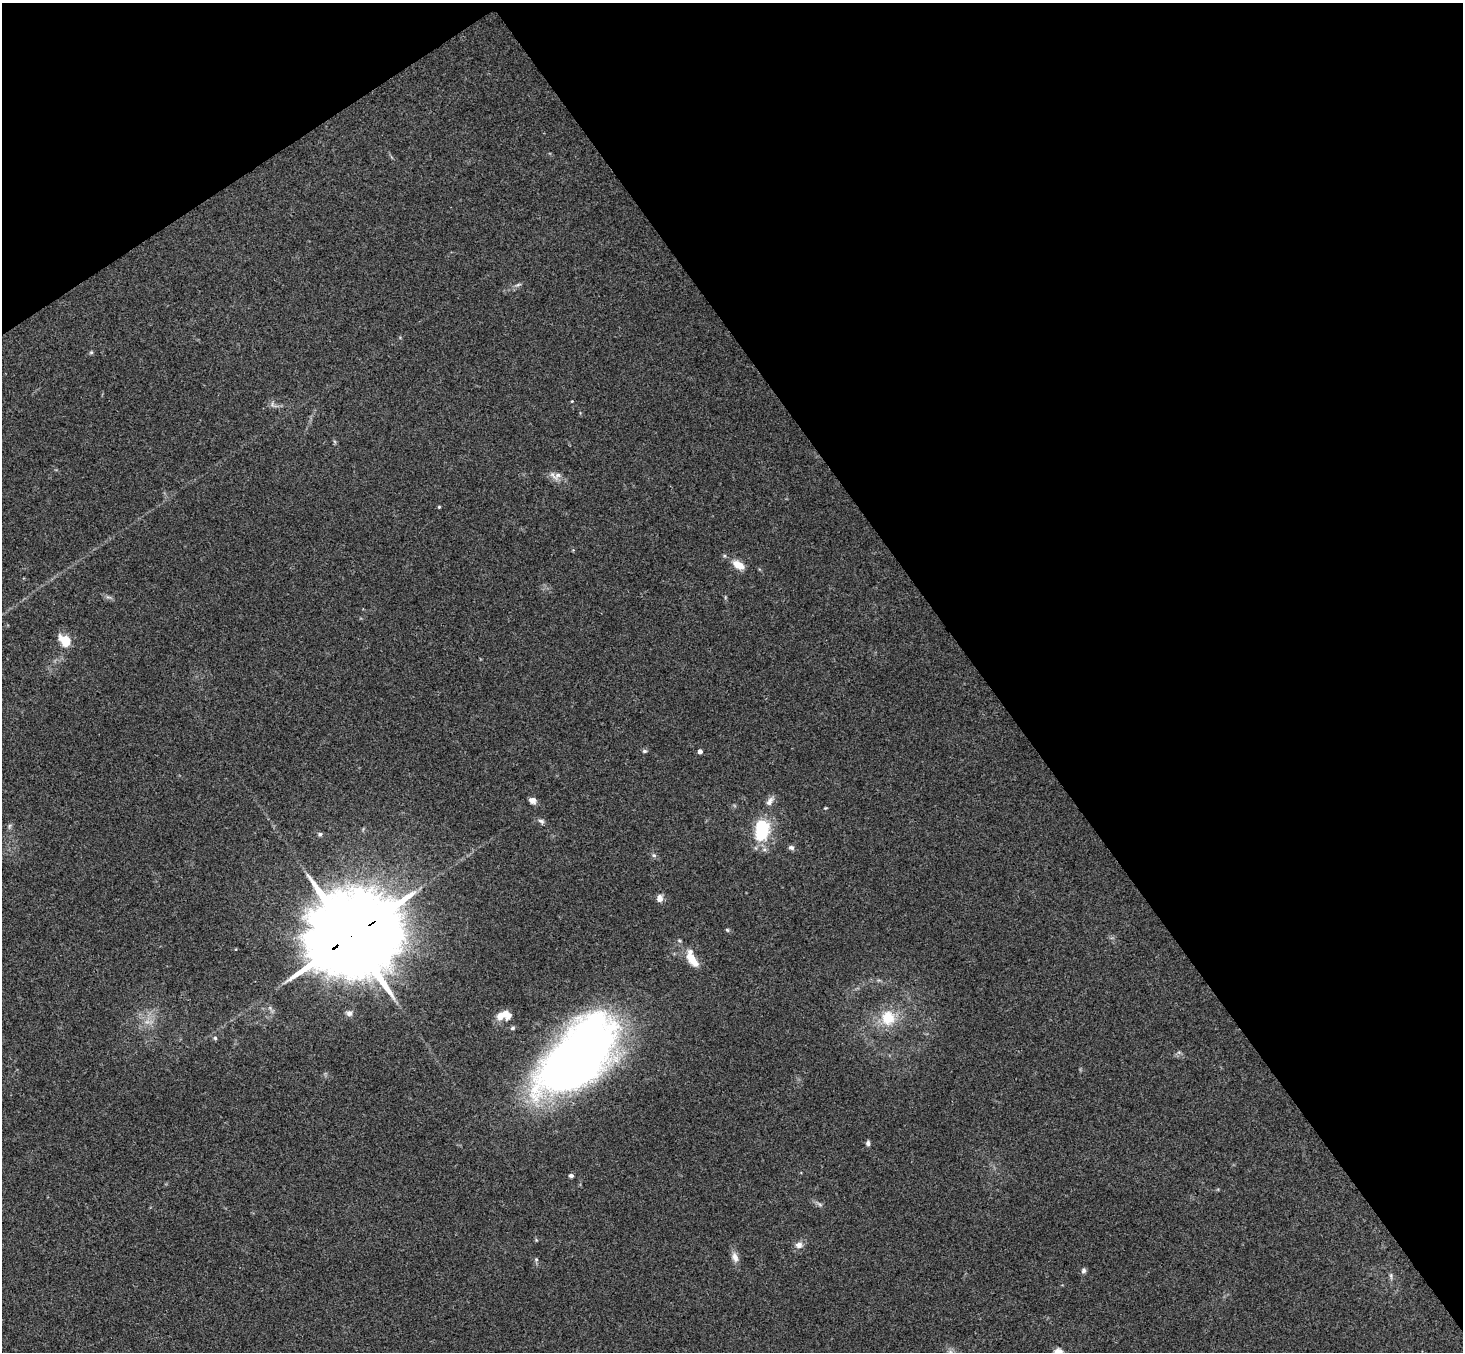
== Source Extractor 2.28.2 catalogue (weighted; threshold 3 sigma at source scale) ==
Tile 3 of 4 x 4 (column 3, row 1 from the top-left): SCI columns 2975-4435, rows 4382-5731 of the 5945 x 5925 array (HDU 1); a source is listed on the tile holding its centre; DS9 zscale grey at full resolution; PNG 1465 x 1354 px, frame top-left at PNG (2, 3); no overlay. Shown black and unused: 37% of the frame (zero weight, under 3 of 4 exposures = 6% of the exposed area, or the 3 px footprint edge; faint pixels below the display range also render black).
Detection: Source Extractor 2.28.2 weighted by HDU 2 'WHT'; one run over the whole footprint, this tile lists its part. Background 0.22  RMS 0.0085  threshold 0.0381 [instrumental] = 3 sigma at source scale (4.5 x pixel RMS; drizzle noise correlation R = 1.50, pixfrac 1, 0.05/0.05 arcsec/px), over >= 5 px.
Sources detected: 36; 1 inside a brighter object's white glare — not listed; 1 inside a brighter listed object's ellipse — not listed separately; the other 34 listed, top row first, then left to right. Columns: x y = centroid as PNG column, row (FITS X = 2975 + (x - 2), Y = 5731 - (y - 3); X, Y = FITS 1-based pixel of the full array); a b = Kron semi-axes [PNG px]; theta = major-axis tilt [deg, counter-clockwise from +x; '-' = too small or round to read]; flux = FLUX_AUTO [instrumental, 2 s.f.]
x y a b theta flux
91 352 6 4 1 1.1
572 401 4 3 - 0.61
558 475 12 7 47 4.2
439 507 4 3 - 0.9
739 565 14 8 -30 11
65 641 17 12 -49 13
644 751 6 5 - 1.4
700 751 4 4 - 3.9
532 800 8 7 - 4.2
770 801 14 7 56 4.4
541 821 9 6 -24 2.3
9 826 7 4 71 1.5
762 830 25 15 80 45
320 834 5 5 - 1.5
791 848 8 6 -16 2.4
654 855 6 5 - 1.6
660 898 9 7 78 4.5
727 930 6 4 -45 1.1
352 936 33 20 32 18000
692 959 24 10 -62 15
349 1013 8 7 - 2.8
506 1014 11 8 -39 8.2
888 1018 19 17 84 23
512 1028 7 5 27 1.4
215 1038 6 5 - 1.2
575 1063 78 42 38 680
868 1143 6 5 - 2.1
571 1175 5 4 - 1.8
820 1205 7 4 -20 1.7
799 1245 10 8 8 4.7
735 1257 15 8 -72 5.4
536 1259 6 5 - 1.4
1084 1270 6 6 - 2.2
1391 1276 10 3 -86 1.8
Overlapping masked pixels (flux is a lower limit): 1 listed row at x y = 352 936